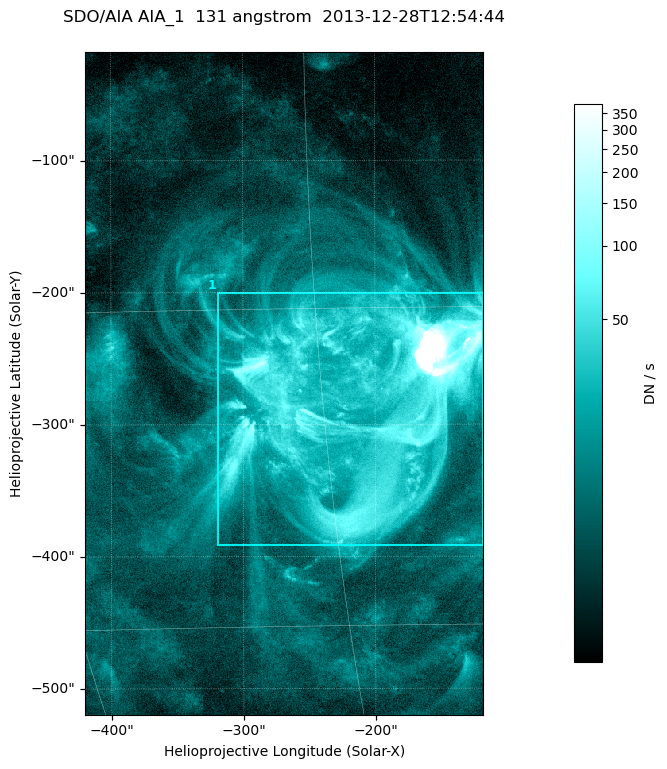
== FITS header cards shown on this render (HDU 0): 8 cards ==
TELESCOP= 'SDO/AIA '
INSTRUME= 'AIA_1   '
WAVELNTH=                  131
WAVEUNIT= 'angstrom'
DATE-OBS= '2013-12-28T12:54:44.62'
CTYPE1  = 'HPLN-TAN'
CTYPE2  = 'HPLT-TAN'
BUNIT   = 'DN / s  '

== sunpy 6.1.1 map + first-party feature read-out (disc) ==
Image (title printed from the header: SDO/AIA AIA_1  131 angstrom  2013-12-28T12:54:44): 502 x 835 px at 0.601 arcsec/px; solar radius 976 arcsec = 1624 px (partial field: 5.1% of the solar disc is inside the frame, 100% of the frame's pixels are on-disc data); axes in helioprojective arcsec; data unit DN / s (BUNIT, on the colour bar)
Orientation: roll -0.139 deg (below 1 deg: not rotated)
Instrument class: DISC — disc imager (sunpy class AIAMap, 131 A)
Bright regions (active regions / flare kernels): reference = the on-disc median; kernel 5 px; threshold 5 sigma = 26.4 DN / s over a disc level ~7.22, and >= 1.15x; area >= 419 px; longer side >= 6 px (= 3.6 arcsec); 1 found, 1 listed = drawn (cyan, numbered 1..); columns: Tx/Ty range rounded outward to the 2 arcsec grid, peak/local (2 s.f.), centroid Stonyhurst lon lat
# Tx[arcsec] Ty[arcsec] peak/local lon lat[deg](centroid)
1 -320..-118 -392..-200 620 -13 -19